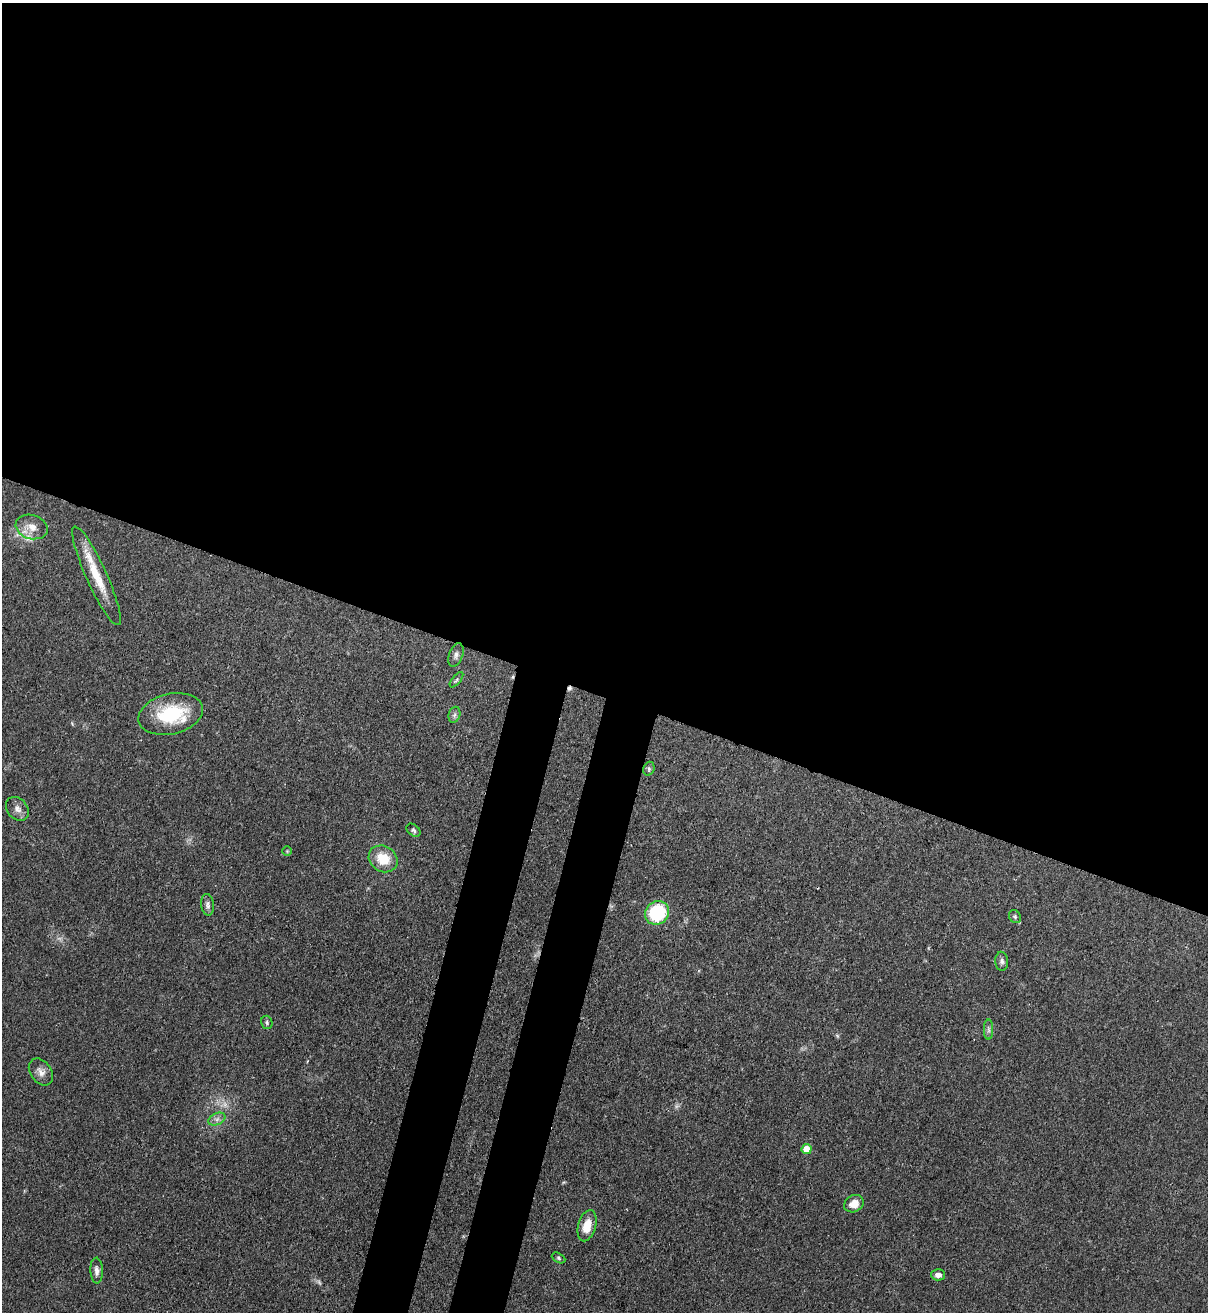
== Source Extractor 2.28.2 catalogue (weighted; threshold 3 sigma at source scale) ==
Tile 3 of 4 x 4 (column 3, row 1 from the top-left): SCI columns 2629-3834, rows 3963-5272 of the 5381 x 5304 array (HDU 1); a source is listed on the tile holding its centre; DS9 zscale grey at full resolution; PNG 1210 x 1314 px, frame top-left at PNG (2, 3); each listed source drawn as its Kron ellipse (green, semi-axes under 4 px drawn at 4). Shown black and unused: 57% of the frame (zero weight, under 3 of 4 exposures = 7% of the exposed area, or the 3 px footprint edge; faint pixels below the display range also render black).
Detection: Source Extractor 2.28.2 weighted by HDU 2 'WHT'; one run over the whole footprint, this tile lists its part. Background 0.0871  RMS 0.004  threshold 0.0179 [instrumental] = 3 sigma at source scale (4.5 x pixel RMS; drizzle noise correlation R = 1.50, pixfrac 1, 0.05/0.05 arcsec/px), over >= 5 px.
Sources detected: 30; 2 too faint to see at this stretch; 2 cosmic-ray / hot-pixel residue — neither listed nor drawn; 1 inside a brighter listed object's ellipse — not listed separately; the other 25 listed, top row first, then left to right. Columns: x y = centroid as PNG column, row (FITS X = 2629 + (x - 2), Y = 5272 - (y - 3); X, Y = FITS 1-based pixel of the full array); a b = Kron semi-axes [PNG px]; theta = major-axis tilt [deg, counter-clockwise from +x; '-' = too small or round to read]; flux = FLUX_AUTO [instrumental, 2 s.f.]
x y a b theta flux
32 527 16 12 -17 5.1
97 576 54 10 -66 12
456 655 12 7 69 1.6
456 680 9 4 51 0.83
171 714 33 20 13 22
454 715 8 5 72 1.1
649 769 7 5 72 0.75
17 809 13 10 -49 2.5
413 830 8 5 -40 0.86
287 851 5 4 - 0.38
383 859 15 12 -34 9.4
208 905 11 6 -82 1.5
657 913 12 11 - 28
1015 917 7 5 -58 0.78
1002 961 9 6 -85 1.3
267 1022 7 5 -76 0.72
989 1030 10 4 -90 1.1
41 1072 15 10 -55 2.8
217 1119 9 6 25 1.5
807 1149 5 5 - 6.6
854 1204 10 8 27 4.5
587 1226 16 9 75 6.3
558 1258 7 4 -28 0.62
97 1271 13 6 -88 1.9
938 1275 7 5 -2 1.9